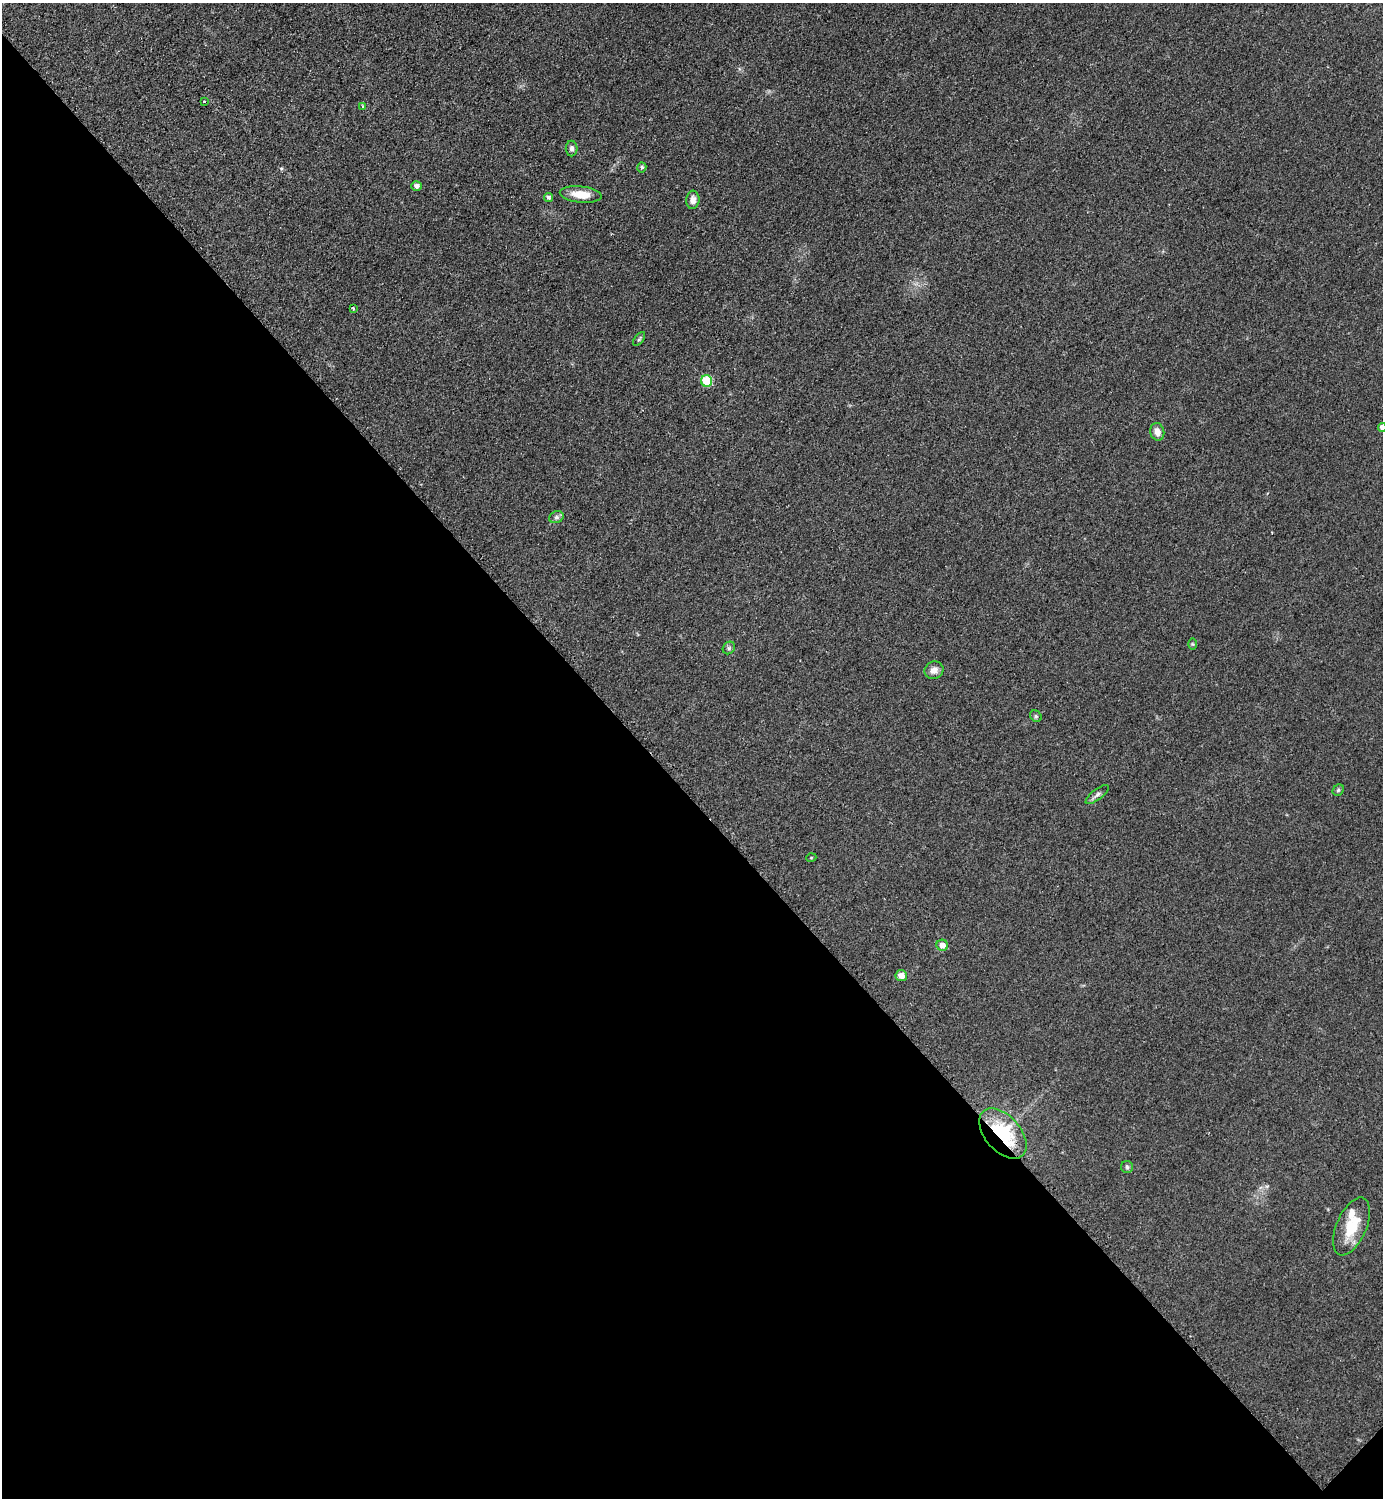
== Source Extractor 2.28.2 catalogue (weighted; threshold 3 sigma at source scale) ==
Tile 14 of 4 x 4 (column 2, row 4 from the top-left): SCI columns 1695-3075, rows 7-1502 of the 6005 x 6005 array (HDU 1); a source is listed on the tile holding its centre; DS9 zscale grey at full resolution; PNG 1385 x 1500 px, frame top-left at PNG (2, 3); each listed source drawn as its Kron ellipse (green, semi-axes under 4 px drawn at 4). Shown black and unused: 47% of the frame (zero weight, under 2 of 3 exposures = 1% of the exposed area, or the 3 px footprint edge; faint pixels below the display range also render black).
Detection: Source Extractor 2.28.2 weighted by HDU 2 'WHT'; one run over the whole footprint, this tile lists its part. Background 0.0784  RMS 0.0081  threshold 0.0367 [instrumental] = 3 sigma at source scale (4.5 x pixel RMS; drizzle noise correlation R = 1.50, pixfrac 1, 0.05/0.05 arcsec/px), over >= 5 px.
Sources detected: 27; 1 inside a brighter listed object's ellipse — not listed separately; the other 26 listed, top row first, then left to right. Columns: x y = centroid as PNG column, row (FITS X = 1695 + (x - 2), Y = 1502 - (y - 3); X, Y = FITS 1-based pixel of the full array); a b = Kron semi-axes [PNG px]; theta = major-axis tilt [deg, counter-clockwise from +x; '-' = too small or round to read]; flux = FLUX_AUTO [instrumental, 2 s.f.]
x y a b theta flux
204 101 3 3 - 1.1
363 106 4 3 - 1.2
572 148 8 6 -90 2.7
642 167 5 4 - 1.5
416 186 5 5 - 3.1
581 194 21 8 -6 14
548 197 4 4 - 1.8
693 200 9 6 84 4.1
353 308 3 3 - 2.9
639 339 8 4 52 1.2
707 381 6 5 - 42
1382 428 4 4 - 4.1
1157 432 9 7 -75 5.1
556 517 7 5 20 2.3
1193 644 6 4 -89 0.99
729 648 7 5 48 1.7
934 670 9 8 - 5.6
1036 716 6 5 - 1.3
1338 790 6 5 - 1.4
1097 794 14 5 38 2.9
811 858 5 3 - 0.64
942 945 6 5 - 6.4
901 976 6 5 - 7.7
1003 1133 29 17 -49 60
1127 1167 6 6 - 1.5
1351 1226 31 15 66 25
Overlapping masked pixels (flux is a lower limit): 1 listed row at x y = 1003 1133
Isophote crosses this tile's border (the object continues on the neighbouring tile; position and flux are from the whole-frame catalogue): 1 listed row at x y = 1382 428